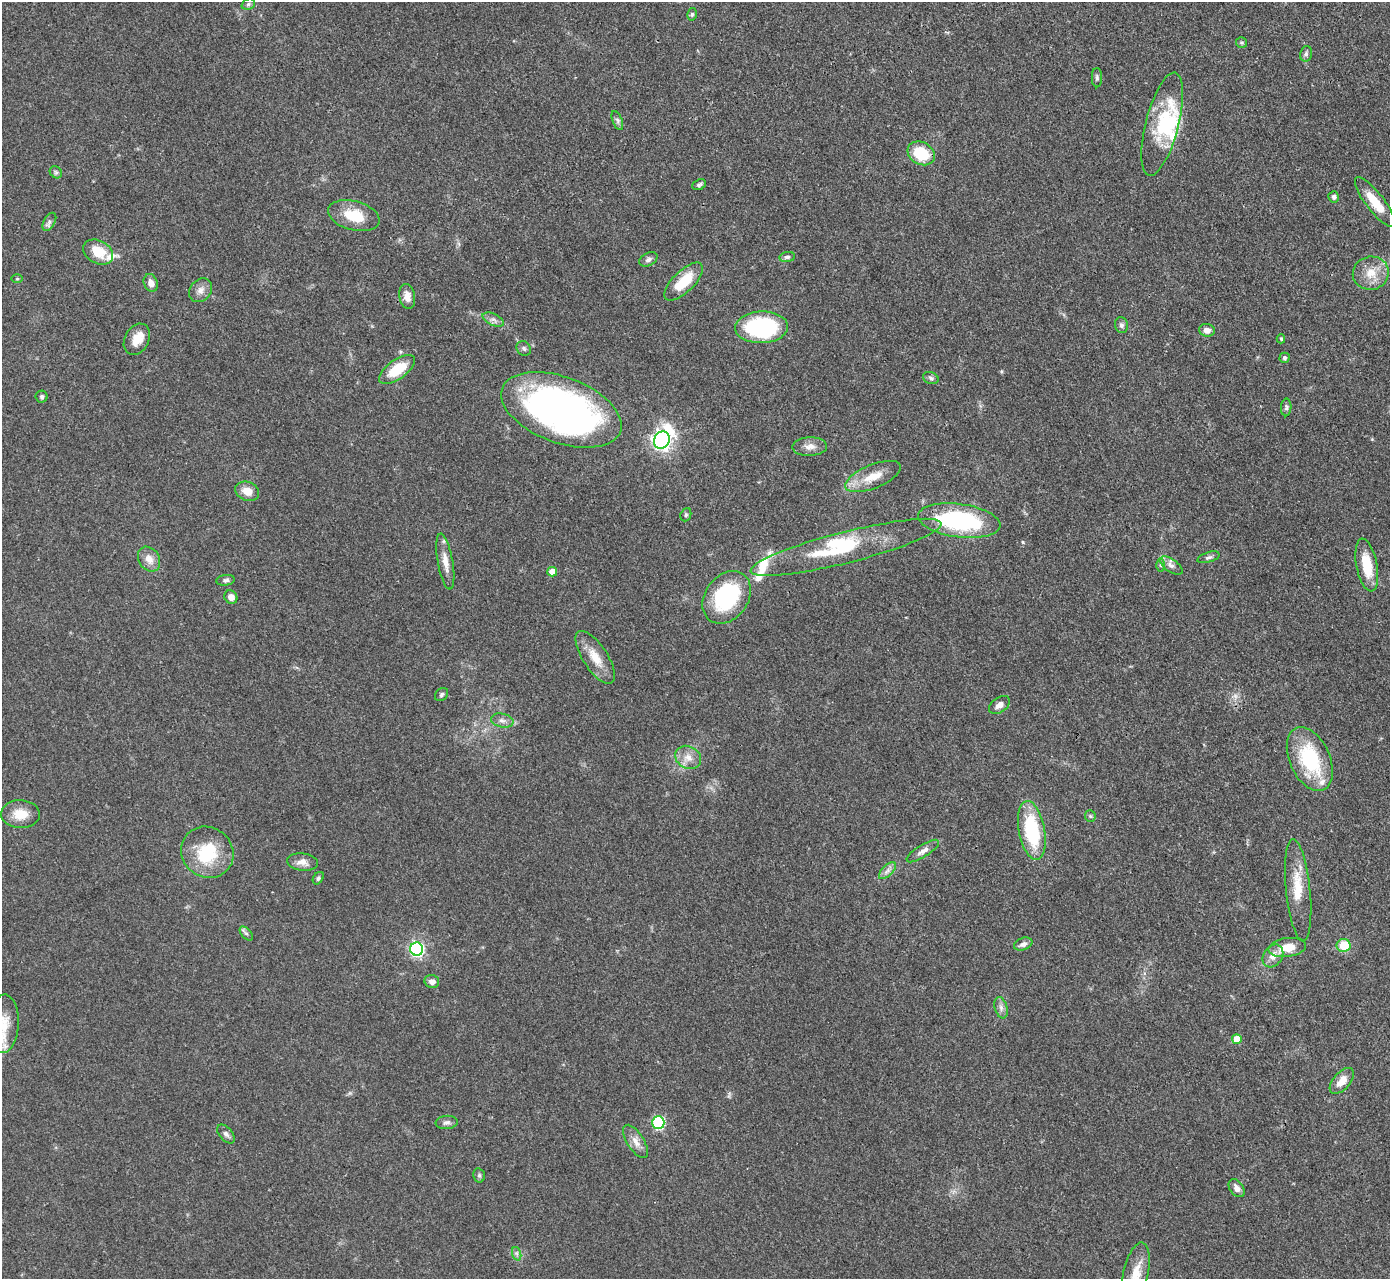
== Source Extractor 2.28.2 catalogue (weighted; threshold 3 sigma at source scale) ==
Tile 10 of 4 x 4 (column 2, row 3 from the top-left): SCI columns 1390-2777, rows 1430-2706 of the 5555 x 5545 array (HDU 1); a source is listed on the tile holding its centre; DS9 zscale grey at full resolution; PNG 1392 x 1281 px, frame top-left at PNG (2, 2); each listed source drawn as its Kron ellipse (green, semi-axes under 4 px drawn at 4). Shown black and unused: <1% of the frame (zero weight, under 3 of 4 exposures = <1% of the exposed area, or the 3 px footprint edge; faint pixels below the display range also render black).
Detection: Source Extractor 2.28.2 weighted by HDU 2 'WHT'; one run over the whole footprint, this tile lists its part. Background 0.07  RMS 0.0052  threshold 0.0235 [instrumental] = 3 sigma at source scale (4.5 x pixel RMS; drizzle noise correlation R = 1.50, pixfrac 1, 0.05/0.05 arcsec/px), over >= 5 px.
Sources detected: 98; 1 too faint to see at this stretch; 3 inside a brighter object's white glare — neither listed nor drawn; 7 inside a brighter listed object's ellipse — not listed separately; the other 87 listed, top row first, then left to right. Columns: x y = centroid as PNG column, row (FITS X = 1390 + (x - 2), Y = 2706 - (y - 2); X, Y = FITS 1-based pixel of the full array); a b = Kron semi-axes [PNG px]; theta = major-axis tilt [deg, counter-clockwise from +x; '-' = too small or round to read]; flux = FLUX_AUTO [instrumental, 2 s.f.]
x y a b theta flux
248 4 7 5 22 1.2
692 14 6 5 - 0.95
1242 42 5 5 - 0.95
1306 54 8 6 76 1.3
1097 78 9 5 -90 1.3
617 120 10 5 -68 1.4
1162 124 53 16 75 26
921 153 14 11 -30 19
56 172 7 5 -44 1.1
699 185 7 5 23 1.2
1334 197 5 5 - 1.7
1375 202 31 9 -52 12
354 216 26 14 -15 15
49 222 10 5 60 1.6
98 252 16 11 -29 12
787 257 8 5 8 1.3
648 259 10 6 28 1.9
1371 273 18 16 13 9.6
17 279 5 3 - 0.54
684 282 25 10 44 16
151 283 9 7 -71 3.4
201 290 13 10 51 3.6
407 296 12 8 -79 3.6
493 319 11 6 -24 2.3
1121 325 8 6 -78 1.8
762 327 26 16 2 67
1207 330 8 6 -4 2.9
137 339 16 12 62 7.6
1281 339 4 3 - 0.91
524 348 8 6 -48 1.5
1284 358 5 5 - 1
397 369 21 9 35 17
931 378 8 6 -20 1.3
42 397 6 6 - 1.2
1286 407 9 5 88 1.2
561 410 63 33 -20 260
662 440 9 7 63 270
810 446 17 9 2 4.3
873 476 30 11 22 11
247 491 12 9 -22 6.2
686 515 7 5 69 0.77
959 521 41 16 -7 67
846 547 98 15 14 38
1208 557 11 5 17 1.5
149 559 13 10 -57 5.2
445 562 28 7 -80 6.3
1160 565 6 4 -89 0.84
1367 565 27 10 -79 14
1171 566 13 6 -35 2.6
552 572 5 4 - 6.2
226 580 9 5 7 1.4
231 597 7 6 - 3.8
727 597 28 21 53 56
595 657 30 12 -57 10
442 694 7 5 46 1.2
999 705 11 7 35 3.1
502 721 11 7 -13 2.5
688 757 13 11 -30 5.4
1310 759 34 20 -66 39
20 814 19 14 -2 9.6
1090 816 6 5 - 0.88
1032 830 30 13 -80 39
923 851 19 6 32 3.1
207 852 27 25 -38 25
302 862 15 8 -7 3.9
887 871 11 5 45 2.4
318 878 7 5 54 1.1
1298 890 51 12 -84 16
246 933 8 4 -48 1.2
1023 944 9 6 20 2.2
1344 945 7 6 - 15
1287 947 19 9 8 10
417 949 6 6 - 110
1273 956 12 9 54 4.8
432 981 7 6 - 2.8
1001 1008 11 6 -75 2.3
4 1024 29 15 88 12
1237 1039 5 5 - 11
1342 1081 16 8 48 6.5
447 1122 11 6 5 2
658 1123 6 6 - 58
226 1134 11 6 -49 1.9
636 1141 19 8 -58 4.5
479 1175 7 5 -76 1.1
1237 1188 10 6 -54 3.4
517 1254 7 4 -72 1.3
1136 1273 31 12 77 11
Isophote crosses this tile's border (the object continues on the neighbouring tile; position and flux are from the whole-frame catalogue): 2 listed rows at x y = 4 1024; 1136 1273